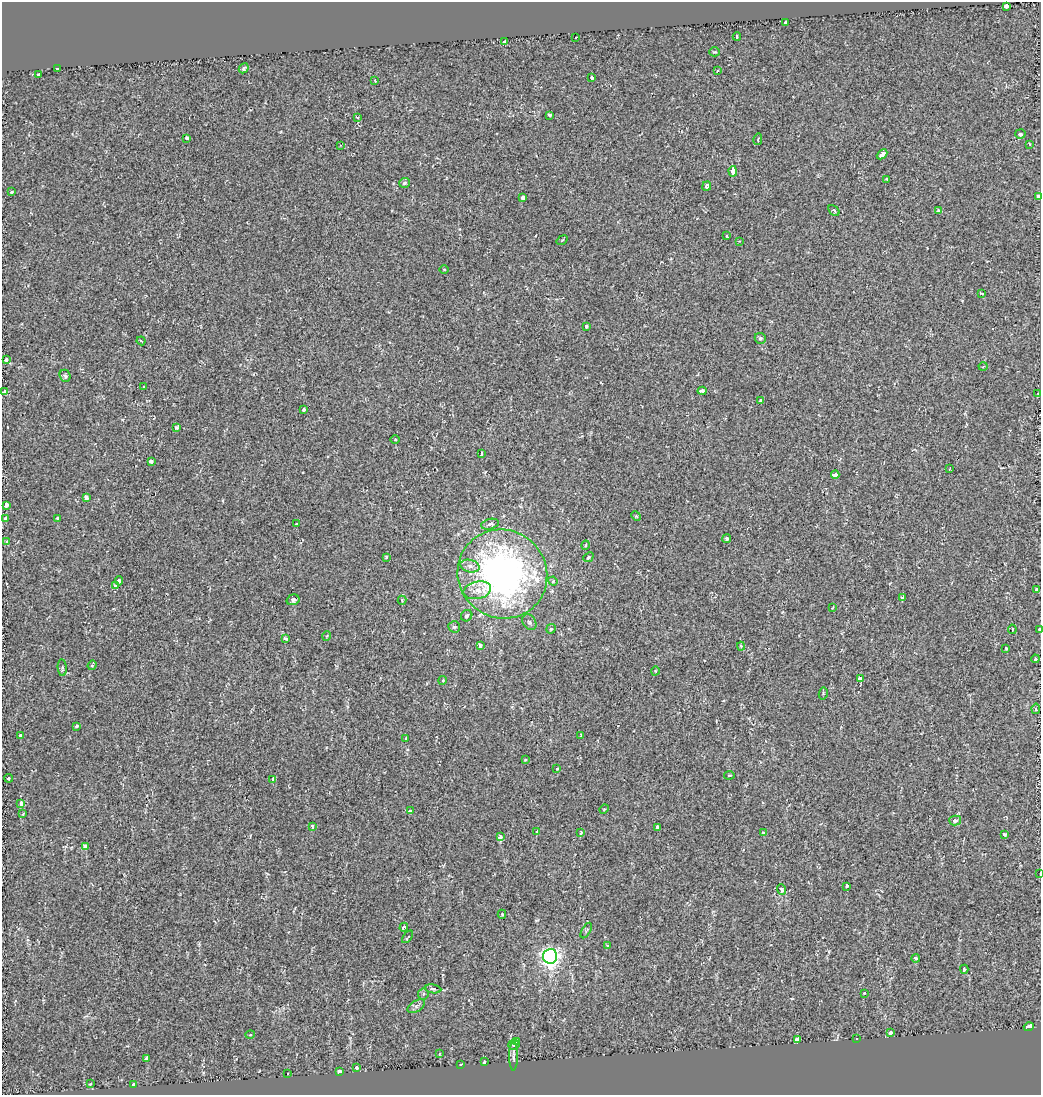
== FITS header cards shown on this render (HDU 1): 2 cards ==
NAXIS1  =                 1039
NAXIS2  =                 1093

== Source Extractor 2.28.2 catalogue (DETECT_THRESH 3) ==
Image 1039 x 1093 px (HDU 1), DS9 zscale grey, 1 PNG px = 1 image px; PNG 1043 x 1097 px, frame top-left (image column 1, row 1093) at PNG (2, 2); each listed source drawn as its Kron ellipse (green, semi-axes under 4 px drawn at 4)
Background 0.00173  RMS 0.0052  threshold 0.0157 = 3 sigma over >= 5 px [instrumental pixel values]
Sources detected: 148; all 148 listed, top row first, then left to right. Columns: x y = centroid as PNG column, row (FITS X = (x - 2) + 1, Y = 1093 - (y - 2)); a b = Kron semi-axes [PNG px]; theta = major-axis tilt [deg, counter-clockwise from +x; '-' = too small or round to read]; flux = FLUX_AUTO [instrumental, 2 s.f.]
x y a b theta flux
1006 6 4 3 - 7.8
785 22 3 3 - 2.8
576 37 3 2 - 0.2
737 37 4 2 - 0.78
505 42 3 3 - 6.8
715 52 5 4 - 0.43
244 68 5 4 - 1.1
58 69 3 3 - 16
717 71 4 3 - 0.37
38 75 3 3 - 0.85
592 77 3 3 - 1.3
375 81 3 2 - 0.27
550 115 3 3 - 2.3
358 117 3 3 - 0.93
1020 134 5 5 - 0.86
187 138 3 3 - 1
758 139 6 3 75 0.35
1030 144 3 2 - 0.31
340 145 3 2 - 0.2
882 154 6 3 44 12
733 171 5 3 - 7.6
887 179 3 3 - 0.39
404 183 5 5 - 0.69
707 186 5 4 - 0.86
11 192 3 3 - 0.83
1038 197 3 3 - 6.8
522 198 4 3 - 5.2
834 210 6 4 -48 0.55
938 211 4 3 - 1.7
726 236 3 2 - 0.31
562 240 6 3 37 0.31
739 241 3 2 - 0.24
444 269 5 3 - 0.31
982 293 4 3 - 0.76
586 327 3 3 - 3.5
760 338 6 5 - 0.7
141 341 4 3 - 0.34
6 360 3 3 - 4.1
983 366 4 3 - 0.28
65 376 6 5 - 0.79
143 387 3 3 - 0.49
702 391 4 4 - 1.9
5 392 4 3 - 8.1
1038 393 3 2 - 0.32
761 400 4 3 - 1.4
304 410 3 3 - 2.7
177 428 4 3 - 1.1
395 440 5 3 - 0.31
481 453 4 3 - 0.65
151 461 4 3 - 2
950 468 3 2 - 0.2
835 475 4 4 - 4.6
86 497 4 3 - 2.2
6 505 4 3 - 14
636 516 5 4 - 0.39
57 518 4 3 - 0.77
5 519 4 3 - 10
296 524 3 2 - 0.45
490 524 9 5 13 1.3
727 539 4 4 - 0.48
7 542 4 3 - 2.9
586 545 5 3 - 0.41
386 557 4 4 - 0.42
588 557 5 4 - 0.52
470 566 10 6 -13 1.7
502 574 45 44 - 150
119 581 4 4 - 1.6
553 581 5 4 - 0.42
116 585 3 3 - 3.3
1037 589 4 3 - 1.3
477 590 14 8 13 3
902 597 3 3 - 1.8
293 600 6 5 - 1.2
402 600 4 4 - 0.42
833 607 3 2 - 0.23
467 616 6 5 - 1
529 622 8 6 -54 0.92
454 627 6 5 - 0.64
551 629 5 4 - 0.45
1012 629 5 3 - 0.48
1039 629 3 2 - 3.6
327 636 5 3 - 0.28
285 639 4 3 - 1.1
480 645 4 3 - 1.3
741 646 4 4 - 0.73
1006 648 3 3 - 0.46
1035 659 4 3 - 0.65
92 665 5 4 - 0.46
62 668 8 4 -85 0.87
655 671 4 3 - 0.26
860 678 3 3 - 2.7
443 680 4 3 - 0.32
823 694 6 4 79 0.49
1036 709 5 4 - 0.57
77 726 3 3 - 0.65
581 735 3 3 - 0.29
21 736 3 3 - 3.2
406 739 3 2 - 0.49
525 760 3 3 - 0.3
557 768 3 3 - 0.81
729 775 5 3 - 0.36
8 778 4 3 - 0.35
273 779 4 3 - 2.4
21 803 4 3 - 2.5
604 809 5 4 - 0.34
410 811 4 3 - 1.5
23 814 3 3 - 0.33
955 820 6 5 - 1.9
312 826 4 3 - 0.58
657 827 4 3 - 0.81
537 832 3 3 - 1.3
581 832 3 3 - 0.72
763 833 4 3 - 0.61
1005 835 4 4 - 0.83
500 837 4 3 - 3.9
86 846 4 4 - 3.5
1040 874 3 2 - 0.4
846 886 3 3 - 0.82
782 889 5 4 - 2.4
502 914 4 4 - 0.43
404 927 4 4 - 1.1
586 930 8 4 60 0.52
408 937 7 3 53 0.68
607 946 4 4 - 0.34
550 956 7 7 - 150
916 958 4 4 - 0.8
964 969 4 4 - 0.78
433 989 8 4 -8 0.75
864 993 3 3 - 0.34
423 994 6 5 - 0.7
416 1006 10 5 33 1.1
1029 1027 5 3 - 16
890 1033 3 3 - 5.5
250 1035 5 3 - 0.26
857 1039 3 3 - 0.78
798 1040 3 3 - 5.8
517 1042 4 3 - 0.46
514 1045 6 5 - 0.96
439 1054 3 2 - 0.27
513 1056 15 3 -90 0.77
146 1058 4 3 - 0.98
484 1062 4 3 - 1.9
461 1064 3 3 - 0.63
357 1068 3 3 - 4.7
339 1072 3 3 - 6.4
288 1073 3 2 - 0.27
90 1084 3 2 - 0.29
133 1084 3 3 - 0.48
At the frame edge (FLAGS 8, measured only in part): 4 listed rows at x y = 1038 197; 5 392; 1039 629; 1040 874